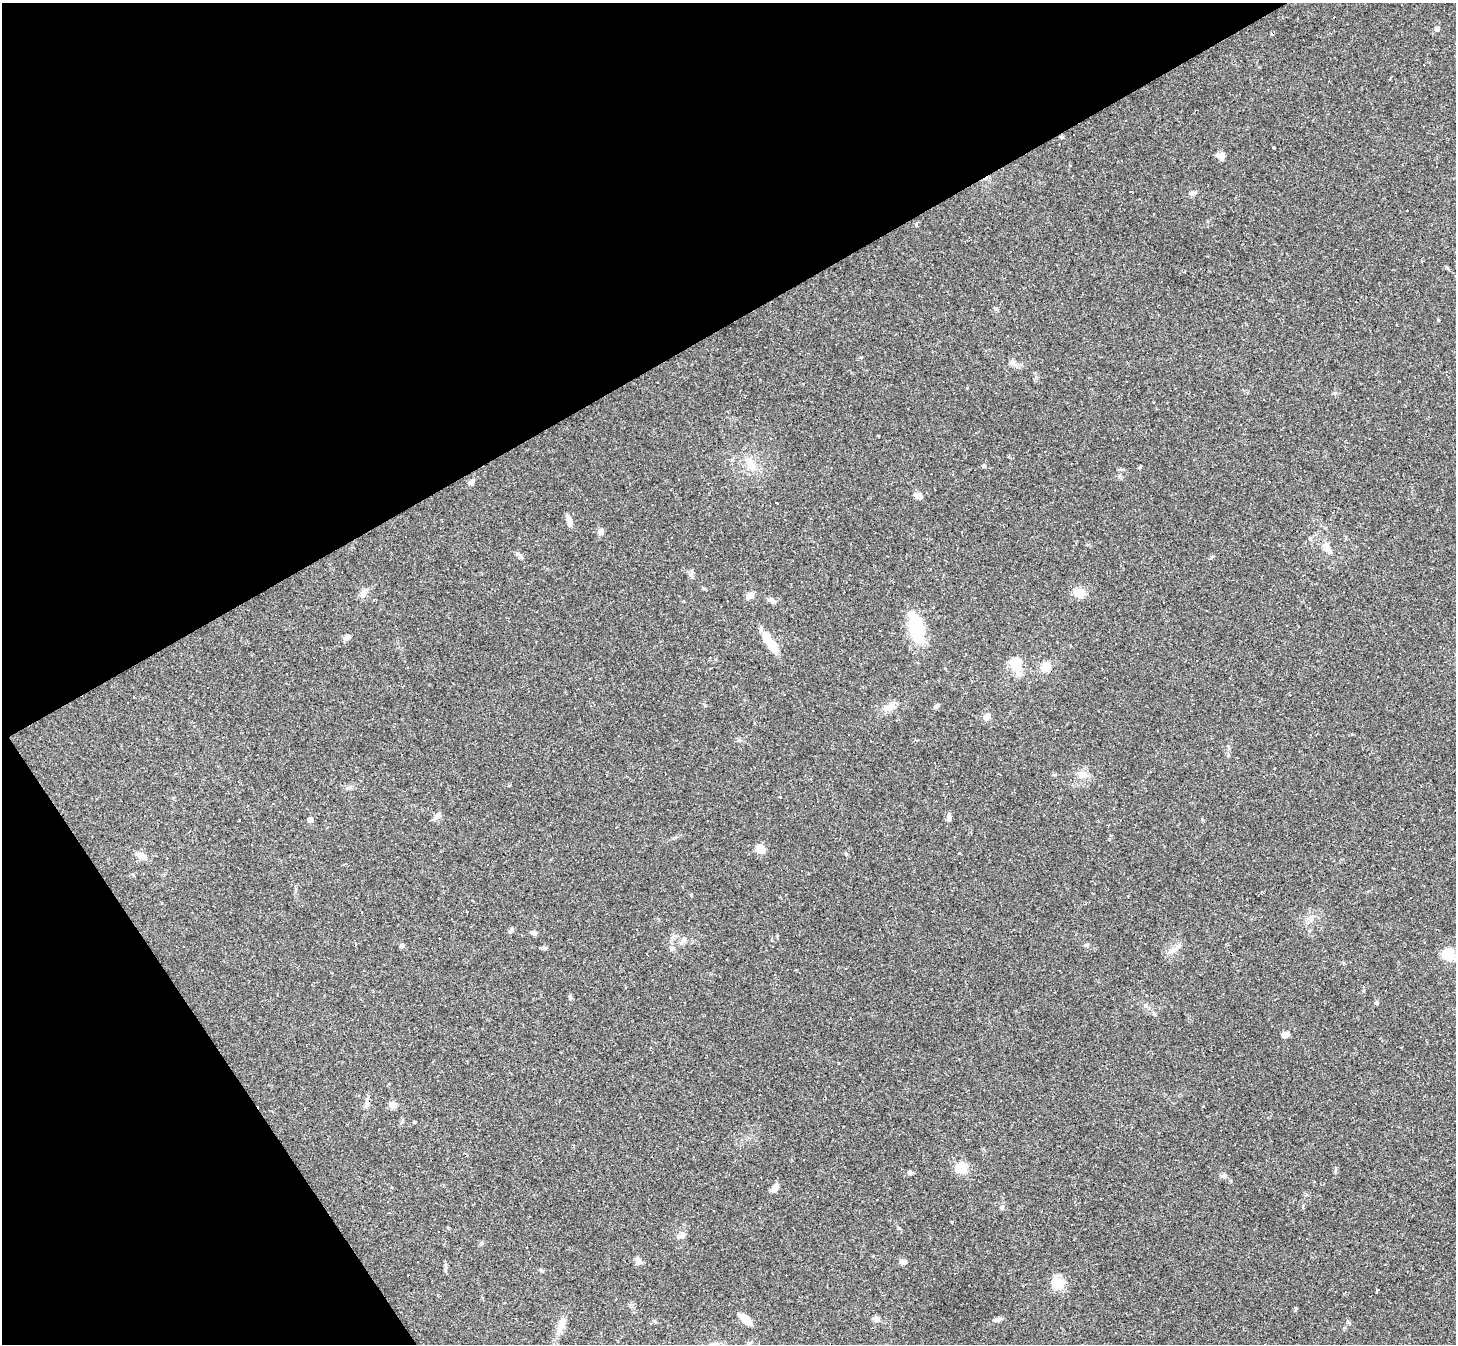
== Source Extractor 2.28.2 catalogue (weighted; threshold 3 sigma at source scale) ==
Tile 5 of 4 x 4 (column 1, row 2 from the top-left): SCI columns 1-1454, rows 2974-4315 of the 5818 x 5809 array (HDU 1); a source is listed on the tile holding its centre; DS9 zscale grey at full resolution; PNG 1458 x 1346 px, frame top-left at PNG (2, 3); no overlay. Shown black and unused: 31% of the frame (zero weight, under 2 of 3 exposures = <1% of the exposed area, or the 3 px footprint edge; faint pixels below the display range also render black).
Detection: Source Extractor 2.28.2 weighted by HDU 2 'WHT'; one run over the whole footprint, this tile lists its part. Background 0.0487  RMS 0.0051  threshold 0.0227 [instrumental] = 3 sigma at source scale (4.5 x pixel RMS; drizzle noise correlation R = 1.50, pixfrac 1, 0.05/0.05 arcsec/px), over >= 5 px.
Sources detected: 147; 1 inside a brighter object's white glare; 63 cosmic-ray / hot-pixel residue — not listed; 1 inside a brighter listed object's ellipse — not listed separately; the other 82 listed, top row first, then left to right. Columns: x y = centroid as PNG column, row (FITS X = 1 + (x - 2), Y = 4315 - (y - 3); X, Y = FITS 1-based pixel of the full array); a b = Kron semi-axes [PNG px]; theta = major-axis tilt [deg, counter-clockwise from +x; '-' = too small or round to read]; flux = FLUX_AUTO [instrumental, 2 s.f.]
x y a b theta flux
1334 17 3 3 - 1.3
1437 29 4 4 - 2.2
1417 59 3 2 - 0.31
1062 137 5 4 - 0.7
1273 147 3 3 - 7.1
1220 156 10 8 -23 2.7
1070 165 3 3 - 0.49
1436 166 3 2 - 0.41
1194 193 7 5 12 1.6
1447 268 7 3 -37 0.62
1013 362 6 6 - 1.4
1447 372 4 3 - 0.56
751 464 15 10 -69 5.4
984 466 5 4 - 0.89
1119 469 4 4 - 0.76
471 482 9 6 44 1.4
919 496 11 7 -18 2.4
776 502 3 3 - 14
569 520 11 6 -60 2.4
601 532 7 7 - 2
1329 551 12 8 -56 3
522 557 7 5 -40 1.1
1212 557 7 3 38 0.59
691 574 7 6 - 1.3
1079 593 11 8 -15 7.3
363 594 14 7 62 2.6
750 595 9 6 28 2.3
771 600 10 6 -20 1.7
916 628 34 15 -76 23
348 637 10 6 30 1.6
771 645 27 11 -62 8.7
1016 664 24 11 -76 9.9
1046 667 11 10 - 5.3
784 694 3 2 - 0.27
128 703 3 2 - 0.47
937 706 8 4 58 0.98
889 707 21 8 22 4.5
813 711 2 2 - 0.37
987 716 11 8 44 2.3
1082 775 13 9 -7 3.6
508 785 3 3 - 0.78
273 803 3 3 - 0.34
437 816 12 7 56 2.1
949 817 10 5 89 1.7
310 820 4 4 - 4.3
1109 825 2 2 - 0.34
616 827 3 2 - 0.32
760 849 8 8 - 6.6
141 856 16 7 -34 3
512 929 5 5 - 0.73
534 933 6 5 - 1.7
684 939 12 7 56 2.3
1086 945 7 4 34 0.78
184 946 3 2 - 0.71
402 946 4 4 - 1.7
672 948 7 6 - 1.5
1176 948 19 5 47 2.6
647 954 4 2 - 0.52
1448 954 13 11 -12 10
277 995 2 2 - 0.46
1376 1003 5 5 - 0.75
1145 1006 8 6 -46 1.3
1285 1034 6 5 - 3.3
838 1062 3 3 - 2.7
367 1102 16 5 78 2.1
392 1104 10 9 - 2.1
1203 1106 3 3 - 0.81
414 1122 5 3 - 0.43
804 1160 2 2 - 0.43
961 1168 7 6 - 14
910 1172 6 6 - 1.1
775 1187 11 6 58 2.7
899 1228 5 4 - 0.64
683 1235 11 5 50 1.5
481 1243 6 5 - 0.76
639 1261 11 6 -67 1.6
902 1262 8 6 -13 1.9
1057 1283 19 13 -68 8.1
745 1319 16 7 -41 5.9
877 1319 7 6 - 2.2
998 1319 10 5 19 1.4
562 1323 17 9 62 4.1
Overlapping masked pixels (flux is a lower limit): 1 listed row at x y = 1062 137
Unlisted compact peaks at least as high as the median listed source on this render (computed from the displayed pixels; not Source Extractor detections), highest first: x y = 1225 1175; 846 854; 1335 1171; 1296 1308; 861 357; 1377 1290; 1140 467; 1438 320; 1310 538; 570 998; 967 388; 1335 393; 739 740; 1002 1208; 545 948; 916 225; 705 705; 959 853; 996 309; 691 895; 1055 775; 1309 931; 1349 1322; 704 588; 1120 475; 777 936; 1154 1014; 541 1270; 1352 734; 1363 991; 1036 377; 951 1222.